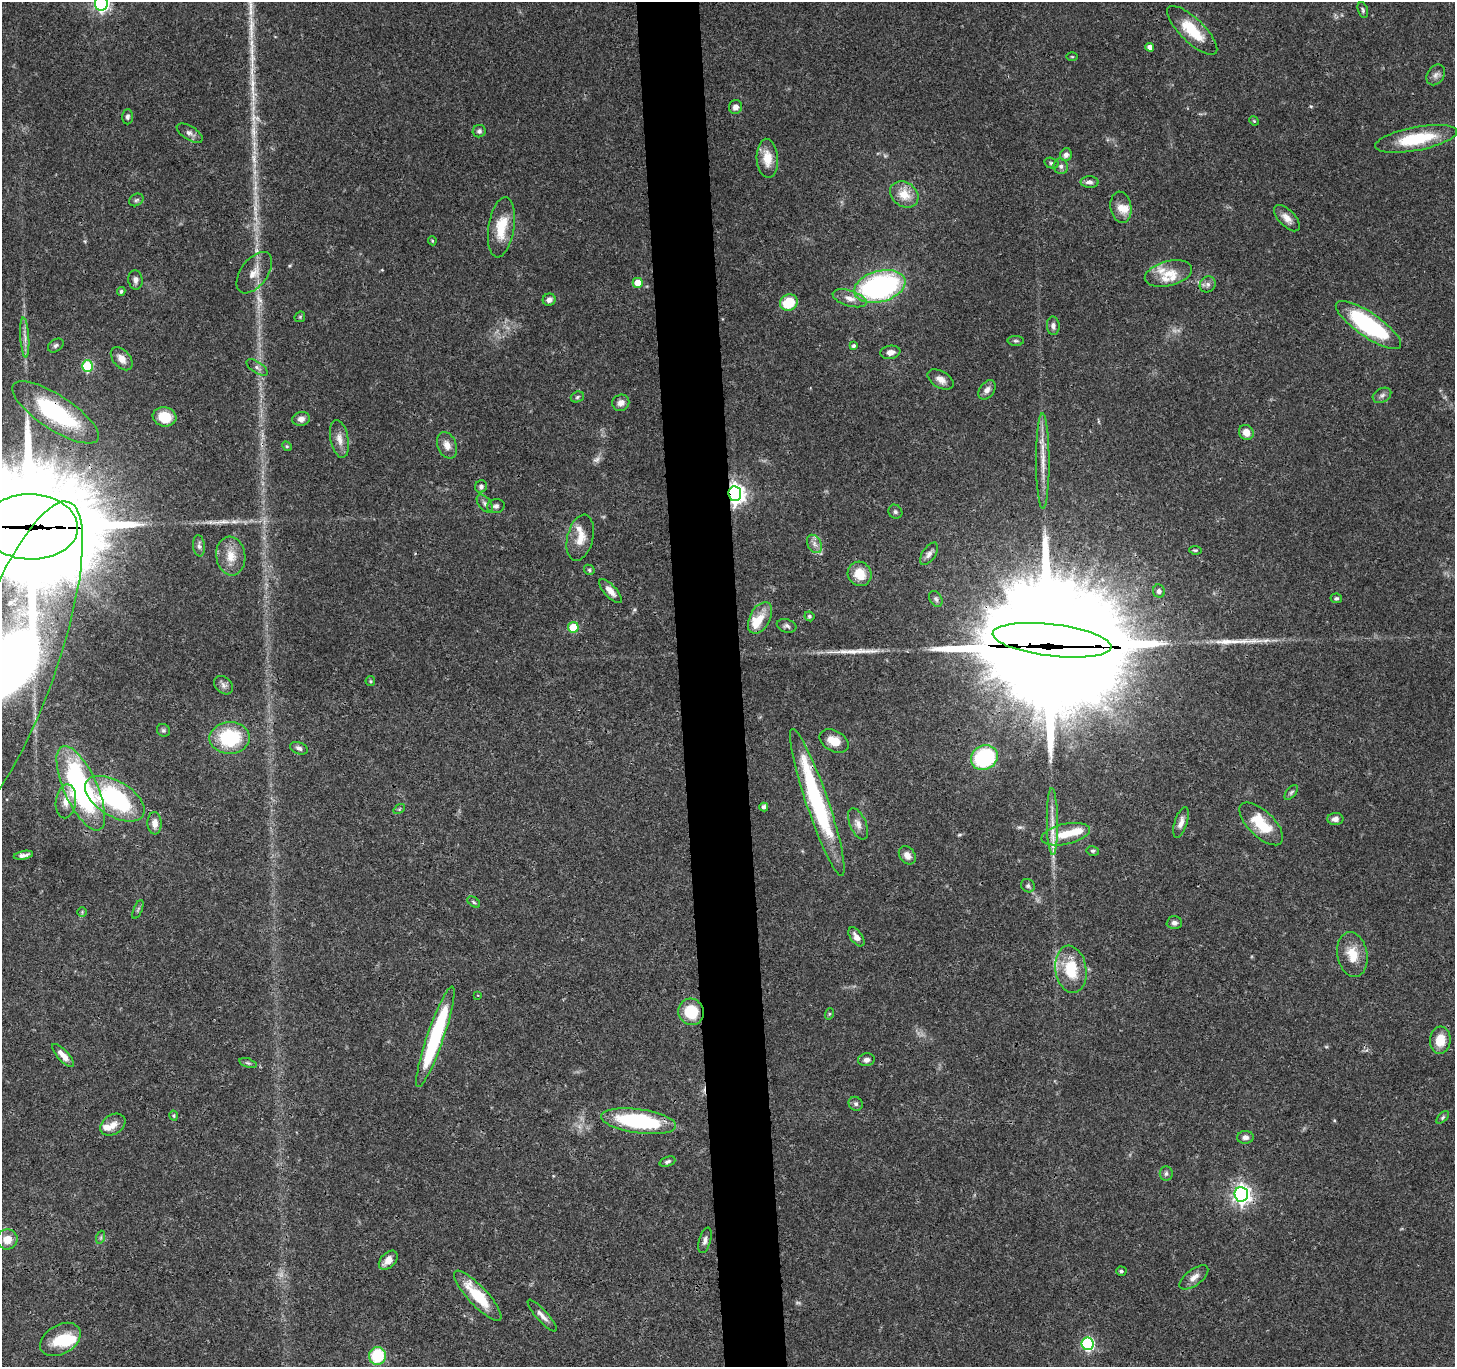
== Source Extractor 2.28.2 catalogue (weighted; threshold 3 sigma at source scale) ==
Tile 5 of 3 x 3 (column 2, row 2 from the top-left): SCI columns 1455-2907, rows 1485-2849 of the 4360 x 4336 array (HDU 1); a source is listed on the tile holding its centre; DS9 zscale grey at full resolution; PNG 1457 x 1369 px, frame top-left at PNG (2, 2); each listed source drawn as its Kron ellipse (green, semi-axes under 4 px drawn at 4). Shown black and unused: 4% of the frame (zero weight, under 3 of 4 exposures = <1% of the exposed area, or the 3 px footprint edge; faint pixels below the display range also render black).
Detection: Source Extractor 2.28.2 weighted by HDU 2 'WHT'; one run over the whole footprint, this tile lists its part. Background 0.0438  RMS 0.0028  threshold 0.0126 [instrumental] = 3 sigma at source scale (4.5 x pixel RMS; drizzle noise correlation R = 1.50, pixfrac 1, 0.05/0.05 arcsec/px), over >= 5 px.
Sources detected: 166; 4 too faint to see at this stretch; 7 inside a brighter object's white glare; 1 cosmic-ray / hot-pixel residue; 3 long thin detections or spike segments (spike, bleed or trail) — neither listed nor drawn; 10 inside a brighter listed object's ellipse — not listed separately; the other 141 listed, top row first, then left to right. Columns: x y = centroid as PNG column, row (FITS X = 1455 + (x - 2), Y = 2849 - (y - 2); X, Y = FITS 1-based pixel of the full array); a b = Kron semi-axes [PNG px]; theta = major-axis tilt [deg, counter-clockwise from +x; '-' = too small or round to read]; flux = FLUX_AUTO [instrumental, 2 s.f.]
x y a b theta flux
101 4 7 6 - 75
1363 10 8 5 -73 0.6
1192 30 33 12 -44 10
1150 47 4 4 - 1.5
1072 57 6 3 -1 0.29
1436 75 11 8 55 1.3
735 107 7 6 - 1.5
127 117 7 5 88 0.7
1254 121 5 4 - 0.3
479 131 6 6 - 0.65
190 133 14 7 -32 1.3
1416 139 41 12 11 15
1066 155 6 6 - 1.1
767 158 19 10 -86 4.7
1051 163 7 5 -16 0.59
1061 166 8 7 - 0.99
1089 182 9 6 0 1.1
904 194 15 12 -36 5
136 200 8 6 29 0.63
1121 207 16 10 -81 2.8
1287 218 16 8 -46 2.3
501 227 30 13 81 8.2
432 241 4 4 - 0.28
254 273 24 13 54 3.9
1168 274 24 12 14 4.8
135 280 10 7 -82 1.1
638 283 5 5 - 4.5
1208 284 8 7 - 1
880 286 26 15 15 61
121 291 4 4 - 0.54
850 298 17 8 -17 2.5
549 300 6 6 - 1.3
789 303 9 8 - 9.3
300 317 6 5 - 0.39
1368 325 39 12 -35 35
1053 326 9 6 -88 1.2
25 338 20 4 -86 1.8
1016 341 8 5 -3 0.52
56 345 8 6 34 0.73
854 346 4 4 - 0.62
890 352 10 6 9 1.5
122 359 13 8 -50 2.4
87 366 6 5 - 18
257 367 12 5 -34 1.1
941 379 14 8 -30 2.2
987 390 11 7 52 1.5
1382 395 10 7 28 0.99
577 397 7 5 19 0.57
621 403 8 8 - 1.5
56 412 50 17 -33 34
165 417 12 9 -10 6.4
301 419 9 7 9 1.4
1246 432 8 7 - 2.5
339 439 19 9 -78 2.6
447 445 14 9 -67 2.4
287 446 5 4 - 0.33
1043 461 48 6 -90 5.2
481 486 6 5 - 0.89
735 494 7 6 - 180
485 504 10 6 -50 0.94
496 506 9 7 9 0.89
895 512 7 6 - 0.69
31 527 47 32 -2 7500
580 538 24 13 76 4.3
814 544 10 6 -60 1.3
199 546 11 6 -83 0.96
1195 550 6 4 -8 0.38
929 554 13 6 55 1.3
231 556 19 14 -83 4.7
589 570 6 4 -47 0.41
860 574 12 11 - 5.4
610 591 15 6 -47 2.1
1159 591 6 6 - 0.96
1336 598 5 5 - 0.47
936 599 8 6 -61 0.73
809 616 5 4 - 0.48
760 618 17 10 62 4.2
787 626 10 6 -18 0.84
573 627 5 5 - 10
1052 640 60 16 -7 7400
12 663 171 44 70 360
370 681 5 4 - 0.36
224 685 11 8 -40 1.1
163 730 7 6 - 0.59
230 738 20 16 2 19
834 741 15 10 -28 4.2
299 748 9 6 -21 0.91
984 758 14 12 28 29
81 788 45 17 -66 64
1291 792 9 5 51 0.58
115 799 33 17 -31 37
66 801 17 10 81 3.1
817 802 77 11 -71 40
764 807 4 4 - 1
399 809 6 4 34 0.39
1335 819 8 6 -3 1.3
1052 822 33 5 -89 3.9
1181 822 16 6 72 1.8
155 823 11 7 -87 2.2
858 824 16 8 -67 2
1261 824 28 13 -44 10
1066 834 25 10 12 7.3
1093 851 6 5 - 0.5
23 855 10 4 10 1.2
907 855 10 7 -54 1.8
1028 886 7 6 - 0.73
474 902 7 4 -37 0.46
138 910 10 4 67 0.53
82 912 5 5 - 0.39
1174 923 7 6 - 0.99
856 937 11 6 -54 1.9
1352 954 23 15 -80 5.7
1071 969 24 15 -82 10
478 995 4 3 - 0.23
691 1012 13 12 - 9.9
829 1014 6 3 71 0.31
435 1037 53 8 71 33
1440 1040 13 10 84 5.1
63 1055 15 5 -46 2.5
866 1060 8 6 7 1.1
248 1063 9 4 -18 0.57
856 1104 7 6 - 0.72
174 1116 5 4 - 0.4
1443 1117 8 4 46 0.46
639 1121 38 12 -8 30
113 1125 13 9 33 2.4
1245 1137 8 6 2 1.3
667 1162 8 4 20 0.67
1166 1174 7 6 - 0.72
1241 1194 7 7 - 140
101 1237 7 4 72 0.48
7 1239 10 10 - 3
705 1240 13 6 73 1.2
388 1260 11 7 47 2.6
1121 1271 5 4 - 0.49
1194 1277 17 8 37 2
478 1296 33 9 -47 12
542 1316 21 5 -48 1.8
60 1339 22 14 30 9
1087 1344 6 6 - 42
377 1356 9 8 - 14
Overlapping masked pixels (flux is a lower limit): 7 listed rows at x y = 56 412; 735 494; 31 527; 1052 640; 12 663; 817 802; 478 1296
Isophote crosses this tile's border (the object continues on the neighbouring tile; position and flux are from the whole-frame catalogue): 3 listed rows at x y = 101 4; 31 527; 12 663